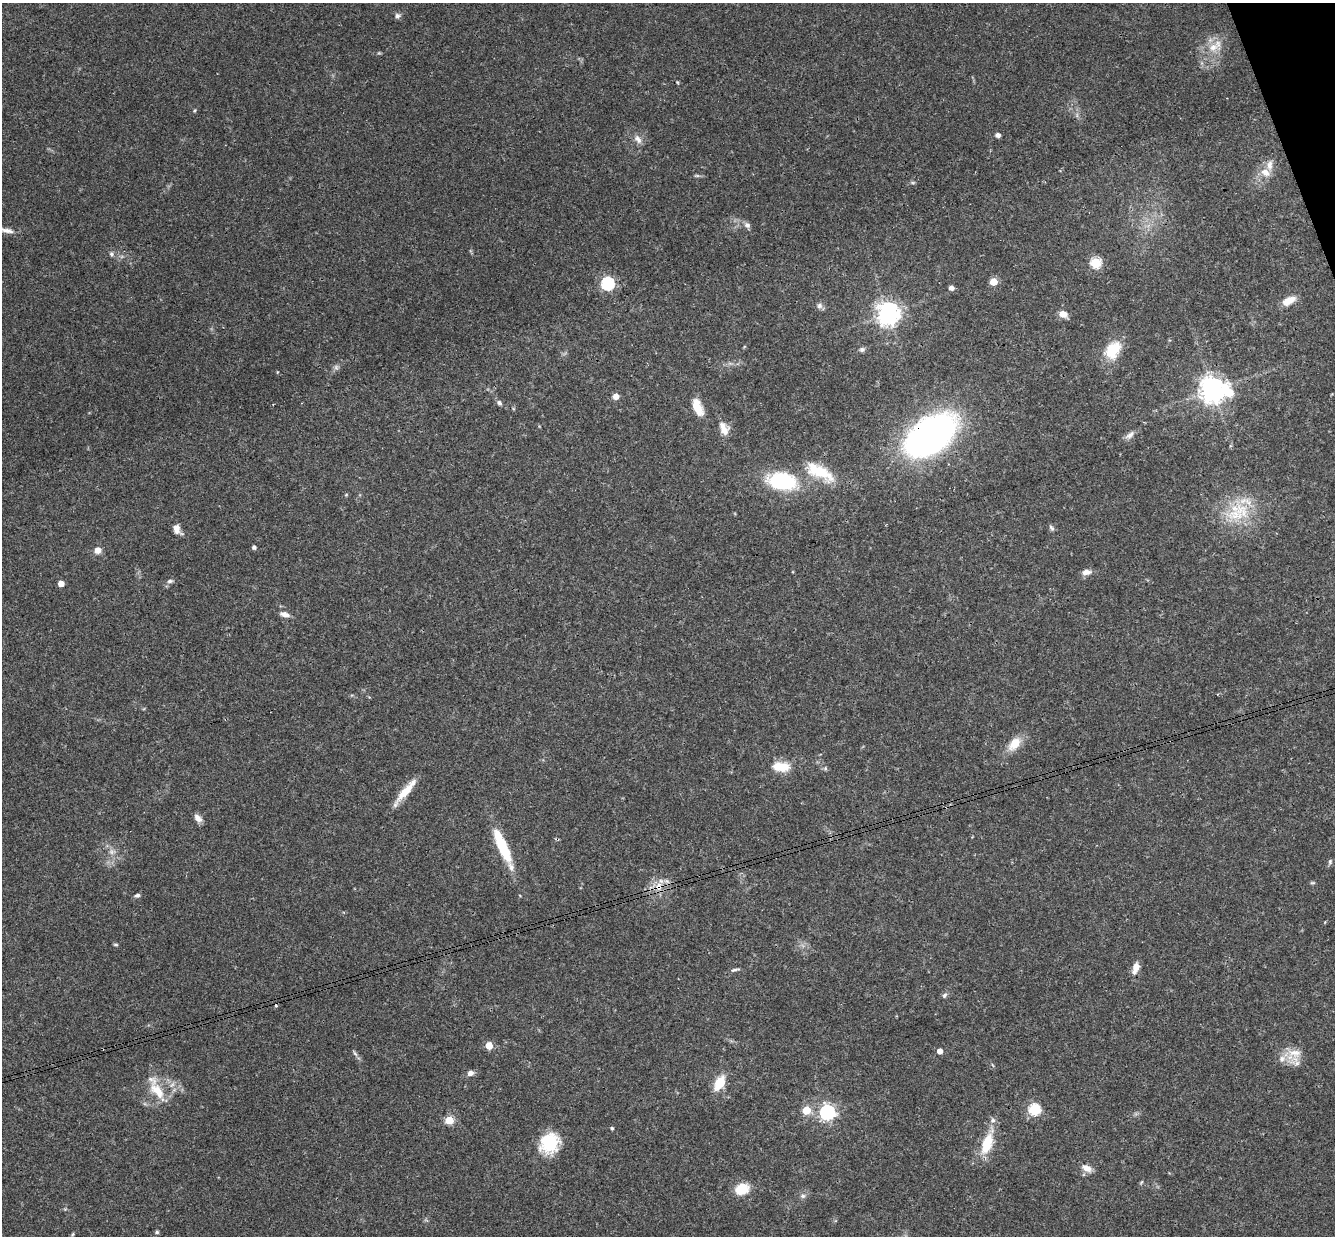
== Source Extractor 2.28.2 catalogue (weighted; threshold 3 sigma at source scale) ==
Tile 10 of 4 x 4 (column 2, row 3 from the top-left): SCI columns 1393-2725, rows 1529-2762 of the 5448 x 5402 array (HDU 1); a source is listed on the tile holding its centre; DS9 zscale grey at full resolution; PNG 1337 x 1238 px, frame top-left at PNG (2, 3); no overlay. Shown black and unused: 1% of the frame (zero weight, under 3 of 4 exposures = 6% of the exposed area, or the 3 px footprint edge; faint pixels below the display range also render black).
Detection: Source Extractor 2.28.2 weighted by HDU 2 'WHT'; one run over the whole footprint, this tile lists its part. Background 0.0769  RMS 0.0033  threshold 0.0149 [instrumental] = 3 sigma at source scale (4.5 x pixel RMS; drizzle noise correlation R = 1.50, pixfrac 1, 0.05/0.05 arcsec/px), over >= 5 px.
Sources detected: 84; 1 too faint to see at this stretch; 1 cosmic-ray / hot-pixel residue — not listed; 5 inside a brighter listed object's ellipse — not listed separately; the other 77 listed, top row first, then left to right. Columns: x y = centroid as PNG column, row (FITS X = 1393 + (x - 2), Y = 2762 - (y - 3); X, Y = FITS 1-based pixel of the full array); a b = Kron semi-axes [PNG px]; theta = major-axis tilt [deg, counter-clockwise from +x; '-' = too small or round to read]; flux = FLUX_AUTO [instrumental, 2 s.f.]
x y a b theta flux
397 16 8 7 - 0.95
1213 47 17 10 33 4.8
195 110 5 3 - 0.34
998 135 6 5 - 1.1
638 139 13 8 -53 1.9
1266 172 15 10 -37 3.4
697 176 7 4 -1 0.56
747 225 8 7 - 1.2
6 230 21 6 -11 2.2
111 254 7 5 -72 0.77
1095 263 5 5 - 26
993 282 5 5 - 8.3
608 284 6 6 - 54
951 288 5 4 - 1.7
1288 301 17 8 27 4.1
819 306 8 8 - 1.2
888 314 8 8 - 240
1063 314 8 7 - 2.9
862 349 7 6 - 0.86
1113 350 23 15 53 10
336 367 6 6 - 0.89
277 372 5 3 - 0.25
1213 390 11 9 -6 290
616 396 6 6 - 2.4
499 403 7 6 - 0.87
273 404 3 2 - 0.26
697 407 16 8 -67 7.5
724 429 18 10 -66 3.9
930 435 55 32 36 120
1130 435 14 7 40 1.8
820 472 35 14 -28 13
782 481 24 14 -7 32
346 495 5 5 - 0.37
1236 515 39 15 -3 13
1051 528 9 5 -53 0.72
177 529 12 7 -55 2.4
254 547 4 4 - 1
97 550 7 7 - 2.3
1086 572 10 7 10 2.1
170 581 8 5 8 0.8
61 584 5 4 - 3.9
285 614 13 6 -18 1.8
1014 744 18 10 49 5.9
781 767 21 11 -3 6.5
825 768 7 5 70 0.56
405 791 34 8 51 6.7
198 818 11 6 -44 2
502 846 39 10 -66 16
1330 862 7 5 76 0.67
1313 883 7 4 8 0.45
658 886 15 10 85 3.8
137 895 7 5 13 0.75
116 944 7 3 -1 0.4
1136 968 12 7 72 3.3
735 970 12 4 12 0.82
945 995 8 6 62 0.8
489 1045 5 5 - 8.1
940 1051 4 4 - 2.5
355 1053 10 4 -62 0.71
1295 1053 23 11 -9 4.7
471 1073 7 6 - 1.6
719 1083 14 8 60 8.9
172 1085 10 6 41 1.3
157 1091 29 13 -51 7.8
806 1110 5 5 - 12
1034 1110 6 5 - 35
827 1112 6 6 - 98
449 1120 5 5 - 14
612 1128 4 3 - 0.58
549 1143 21 19 65 15
987 1143 30 12 71 11
1087 1168 13 8 -30 2.5
1141 1182 8 3 45 0.38
742 1189 11 8 23 11
803 1196 8 6 -13 0.9
157 1232 5 4 - 0.55
73 1234 6 4 70 0.52
Overlapping masked pixels (flux is a lower limit): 2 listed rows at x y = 930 435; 658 886
Isophote crosses this tile's border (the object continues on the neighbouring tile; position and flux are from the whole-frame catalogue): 1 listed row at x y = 6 230